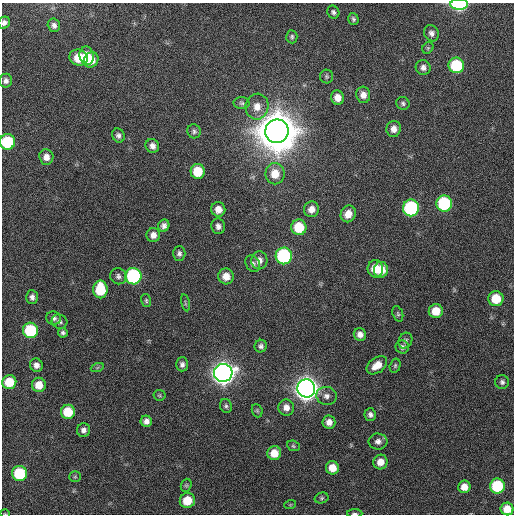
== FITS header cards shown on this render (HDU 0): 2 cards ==
NAXIS1  =                  512 / Axis length
NAXIS2  =                  512 / Axis length

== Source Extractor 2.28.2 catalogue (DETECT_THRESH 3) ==
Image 512 x 512 px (HDU 0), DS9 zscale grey, 1 PNG px = 1 image px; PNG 516 x 516 px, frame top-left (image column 1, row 512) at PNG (2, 3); each listed source drawn as its Kron ellipse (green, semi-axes under 4 px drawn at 4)
Background 387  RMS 9.8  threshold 29.3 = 3 sigma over >= 5 px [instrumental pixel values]
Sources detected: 98; all 98 listed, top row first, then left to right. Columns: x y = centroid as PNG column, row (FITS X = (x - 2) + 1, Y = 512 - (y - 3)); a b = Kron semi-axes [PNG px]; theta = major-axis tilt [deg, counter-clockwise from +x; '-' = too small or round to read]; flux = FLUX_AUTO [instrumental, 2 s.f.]
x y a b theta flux
459 4 9 5 0 7.7e+04
333 12 7 6 - 1.6e+03
353 19 6 5 - 1.5e+03
4 23 6 5 - 2.4e+03
54 25 7 6 - 2.6e+03
431 33 8 7 - 2.7e+03
292 37 6 5 - 1.4e+03
428 48 6 5 - 9.8e+02
87 56 9 7 -79 1.1e+04
78 58 9 8 - 1.6e+04
91 60 8 7 - 8.9e+03
456 65 8 7 - 4.1e+04
423 68 7 7 - 2.8e+03
327 76 7 6 - 1.3e+03
6 81 7 6 - 2.4e+03
363 95 8 7 - 4.4e+03
338 98 7 6 - 6.1e+03
242 103 8 6 -2 1.6e+03
403 103 7 6 - 1.5e+03
257 107 13 11 81 7.7e+03
394 129 8 7 - 4.2e+03
194 131 7 6 - 1.6e+03
277 131 12 11 - 3.7e+06
118 135 7 6 - 2.1e+03
7 142 8 7 - 4.2e+04
152 146 7 6 - 3.3e+03
46 157 8 7 - 4.3e+03
198 171 7 7 - 1.6e+04
275 174 10 9 - 1.0e+04
444 203 8 8 - 6.0e+04
411 208 8 8 - 8.4e+04
218 209 7 7 - 5.6e+03
312 209 7 7 - 5.2e+03
348 214 8 7 - 6.7e+03
164 226 6 5 - 2.4e+03
218 226 8 6 -78 2.8e+03
299 227 8 7 - 2.1e+04
153 235 7 6 - 4.1e+03
179 253 7 6 - 2.0e+03
284 256 8 8 - 8.9e+04
259 260 9 8 - 4.2e+03
253 264 9 7 -60 2.1e+03
375 269 8 8 - 1.1e+04
381 270 8 7 - 1.1e+04
118 276 8 7 - 2.4e+03
133 276 8 8 - 9.1e+04
226 276 8 7 - 6.7e+03
100 289 9 7 -89 2.8e+04
32 297 7 6 - 2.4e+03
496 299 7 7 - 1.8e+04
146 300 7 5 -76 1.1e+03
185 303 8 3 -78 8.8e+02
436 311 7 7 - 1.1e+04
398 314 8 5 -71 1.2e+03
53 318 7 6 - 2.3e+03
59 322 8 7 - 2.2e+03
30 330 8 7 - 4.8e+04
63 333 5 4 - 1.5e+03
360 334 6 6 - 3.5e+03
405 341 8 6 63 1.7e+03
261 346 6 6 - 2.0e+03
402 347 7 6 - 2.2e+03
182 364 7 6 - 2.3e+03
36 365 7 6 - 3.4e+03
377 365 11 7 36 7.7e+03
395 366 7 5 75 1.1e+03
97 368 6 4 20 9.3e+02
223 373 9 9 - 7.1e+05
9 382 7 7 - 1.6e+04
502 382 7 7 - 1.9e+03
39 385 7 7 - 8.8e+03
306 388 9 9 - 8.2e+05
159 395 6 5 - 9.2e+02
326 396 10 9 - 3.5e+03
226 406 7 6 - 1.5e+03
286 407 8 7 - 4.5e+03
257 411 7 5 -70 1.0e+03
68 412 7 7 - 1.8e+04
370 415 6 6 - 2.3e+03
146 421 6 5 - 3.1e+03
329 422 6 6 - 4.3e+03
83 430 7 6 - 2.7e+03
378 441 9 8 - 3.4e+03
293 446 6 5 - 1.1e+03
274 453 7 7 - 9.8e+03
380 462 7 7 - 6.6e+03
332 468 7 6 - 8.4e+03
19 473 7 7 - 3.8e+04
75 477 6 5 - 9.6e+02
186 485 7 5 69 1.1e+03
497 486 7 7 - 4.6e+04
464 487 6 6 - 6.5e+03
321 498 7 5 15 1.3e+03
187 501 7 7 - 1.5e+04
290 505 6 3 19 6.5e+02
507 509 6 6 - 1.0e+04
5 514 5 3 - 4.7e+02
355 514 8 3 0 1.2e+03
At the frame edge (FLAGS 8, measured only in part): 5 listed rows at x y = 459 4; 4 23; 7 142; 5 514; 355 514